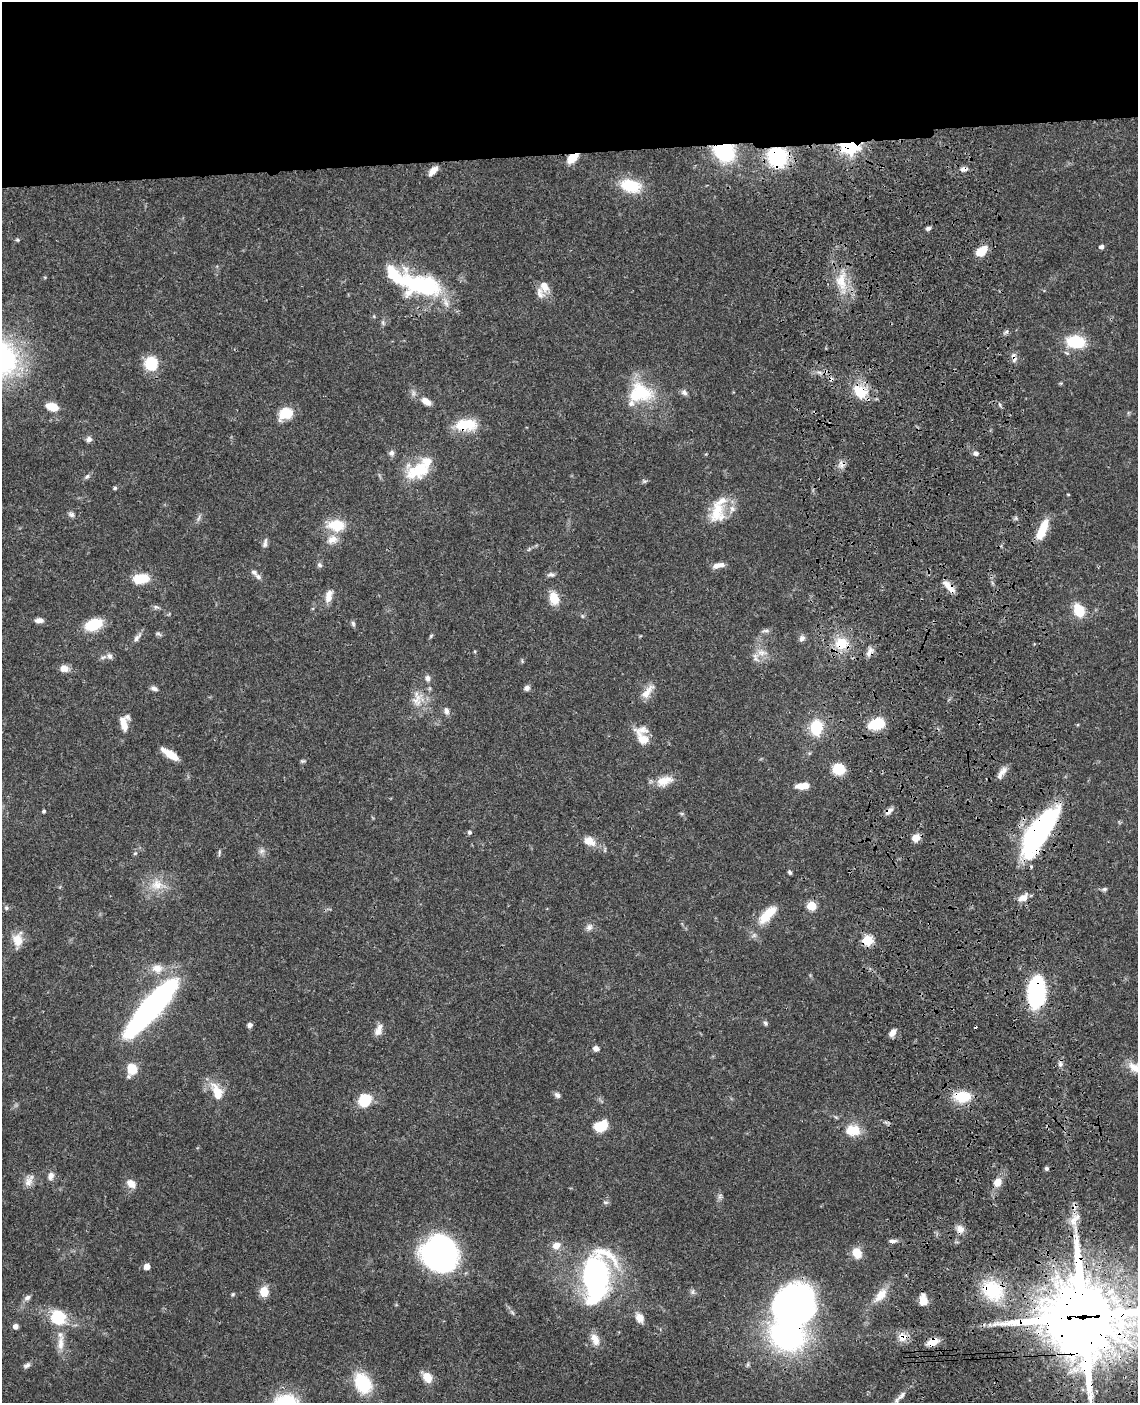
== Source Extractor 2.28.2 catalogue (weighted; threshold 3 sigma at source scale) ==
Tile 2 of 4 x 3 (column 2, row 1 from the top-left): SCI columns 1255-2390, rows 3058-4458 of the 4780 x 4613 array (HDU 1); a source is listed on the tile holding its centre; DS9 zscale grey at full resolution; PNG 1140 x 1405 px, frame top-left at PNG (2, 2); no overlay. Shown black and unused: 11% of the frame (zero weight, under 3 of 4 exposures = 6% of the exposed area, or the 3 px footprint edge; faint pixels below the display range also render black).
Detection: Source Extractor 2.28.2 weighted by HDU 2 'WHT'; one run over the whole footprint, this tile lists its part. Background 0.0453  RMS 0.0029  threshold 0.0129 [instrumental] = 3 sigma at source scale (4.5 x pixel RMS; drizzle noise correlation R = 1.50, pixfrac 1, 0.05/0.05 arcsec/px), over >= 5 px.
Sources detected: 177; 5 inside a brighter object's white glare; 4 cosmic-ray / hot-pixel residue — not listed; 12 inside a brighter listed object's ellipse — not listed separately; the other 156 listed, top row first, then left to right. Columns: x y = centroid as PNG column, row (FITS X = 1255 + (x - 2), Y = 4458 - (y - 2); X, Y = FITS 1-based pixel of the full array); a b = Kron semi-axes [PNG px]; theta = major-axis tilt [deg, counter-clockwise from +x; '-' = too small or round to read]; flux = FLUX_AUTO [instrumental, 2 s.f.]
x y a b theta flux
850 145 7 5 9 140
724 151 18 16 -28 25
573 157 9 6 40 8.1
777 157 18 18 - 21
964 169 9 6 11 1.3
433 171 13 6 50 2.1
631 186 25 15 -15 9.6
928 228 5 4 - 0.86
17 240 5 4 - 0.39
1101 247 5 4 - 0.97
981 251 12 7 41 6.1
841 281 27 14 -88 7.5
421 285 52 27 -15 30
544 286 14 11 -60 2.8
383 323 7 4 -72 0.48
1006 332 6 4 19 0.53
1076 342 21 14 -5 11
1014 358 13 6 -78 1.3
151 363 13 11 -80 11
819 372 7 4 -18 0.68
642 391 38 20 -38 13
684 392 9 7 -45 0.98
860 392 19 15 -33 7.8
426 401 12 7 -36 2.4
1000 405 7 3 -71 0.44
52 407 13 7 -15 4.6
286 414 16 11 23 6.6
466 425 26 13 2 8.9
89 439 7 7 - 0.99
391 453 8 7 - 0.95
976 453 5 5 - 1.1
418 471 33 18 25 11
87 477 8 5 48 0.66
644 481 7 5 18 0.53
115 488 4 4 - 0.5
1068 494 4 3 - 0.26
717 511 32 17 71 8.4
71 515 9 6 -24 0.82
199 518 11 3 72 0.57
337 525 14 10 -1 9.5
1042 530 24 8 67 7
332 539 16 12 12 2.9
265 543 13 5 79 1
320 565 7 6 - 0.69
718 565 15 6 12 1.9
551 574 9 6 0 0.85
258 577 8 6 -27 1
141 579 18 10 8 6.4
948 585 17 8 -52 2.8
329 596 16 8 79 2.7
554 598 13 9 -76 5.1
156 607 8 6 -2 0.68
1079 611 11 8 -60 9.1
582 616 6 4 -71 0.36
39 620 10 5 -1 1.4
353 623 8 5 -64 0.58
94 625 18 11 21 9.1
765 631 11 4 5 0.72
158 634 8 4 -26 0.52
431 636 7 4 46 0.38
137 637 15 6 51 1.2
802 638 8 7 - 1.1
841 643 16 14 6 7.5
870 652 14 7 58 1.6
761 653 14 9 -18 2.5
109 656 9 7 -64 1
64 668 11 9 -9 1.9
428 678 8 6 -85 1.1
154 688 9 5 -23 0.94
527 688 7 6 - 1.1
647 692 25 9 51 3.2
417 699 24 14 83 4.8
446 711 9 7 -83 1.2
124 724 18 8 -77 3.1
877 724 14 9 14 11
816 727 14 11 80 11
643 739 23 12 -46 4.5
170 754 18 6 -33 5
302 761 8 3 -5 0.37
839 769 9 8 - 10
1003 771 15 8 43 1.9
664 781 22 12 18 4.3
803 786 13 6 3 4
44 811 4 4 - 0.43
889 811 12 6 42 1.4
1039 829 51 19 49 50
470 832 5 4 - 0.63
916 838 9 8 - 2.3
589 841 18 11 -27 3.4
261 851 9 6 27 0.98
135 853 5 5 - 0.41
219 853 10 3 81 0.4
790 872 5 4 - 0.5
157 885 19 15 -6 5.5
1104 889 8 5 13 0.56
1023 898 12 8 22 2.5
811 906 6 5 - 9.9
6 908 6 5 - 0.57
767 914 27 11 45 6.9
589 927 10 8 47 1.2
18 939 17 12 86 4.1
868 940 6 5 - 15
157 968 14 11 -3 3.1
1036 992 31 16 85 28
152 1007 58 14 49 100
765 1023 7 5 -48 0.57
250 1025 6 5 - 0.96
378 1032 11 10 - 1.8
892 1033 9 6 51 1.8
596 1048 7 6 - 1.3
1060 1064 6 6 - 0.83
1135 1068 21 10 -31 4
132 1069 11 9 -84 5.7
217 1092 23 12 -65 5.8
557 1095 8 6 -47 0.89
962 1097 20 13 -5 8
365 1100 13 11 61 8.2
836 1117 6 4 -19 0.37
601 1126 11 8 21 8.8
855 1130 14 11 -78 4.2
1046 1168 5 5 - 0.53
51 1176 11 8 74 1.5
29 1181 18 9 59 2.2
997 1182 10 8 64 2.8
131 1184 12 8 -40 2.6
720 1197 10 4 89 0.8
606 1202 8 4 0 0.49
1074 1221 19 10 80 4.1
960 1229 10 9 - 2
892 1241 9 5 3 0.92
556 1245 9 8 - 2.5
857 1253 9 7 -66 5.2
440 1254 31 28 -36 71
147 1267 5 5 - 2.4
595 1277 49 29 -89 54
993 1290 31 24 -44 15
264 1291 9 8 - 4.5
693 1292 9 4 82 0.61
233 1294 5 5 - 0.38
881 1295 23 11 50 4.1
27 1298 9 6 40 1
923 1300 13 8 -87 2.8
794 1305 44 39 81 97
512 1312 9 4 -55 0.69
58 1317 20 19 - 10
1084 1317 30 26 -2 2800
639 1318 14 9 -59 2.2
15 1326 5 5 - 1.4
902 1337 13 12 - 2.8
595 1339 16 9 -66 2.9
933 1342 10 7 29 4.2
60 1343 23 8 85 3.4
27 1365 10 6 29 0.93
427 1377 11 8 -55 4.3
363 1383 17 12 -61 17
901 1395 17 6 46 1.9
Overlapping masked pixels (flux is a lower limit): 21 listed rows (the first 20) at x y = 850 145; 724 151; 573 157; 777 157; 964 169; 1014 358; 860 392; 466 425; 948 585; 841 643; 870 652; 889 811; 1039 829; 868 940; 1036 992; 962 1097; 993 1290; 794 1305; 1084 1317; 902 1337
Isophote crosses this tile's border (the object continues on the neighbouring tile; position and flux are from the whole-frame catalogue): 2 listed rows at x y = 1135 1068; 1084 1317